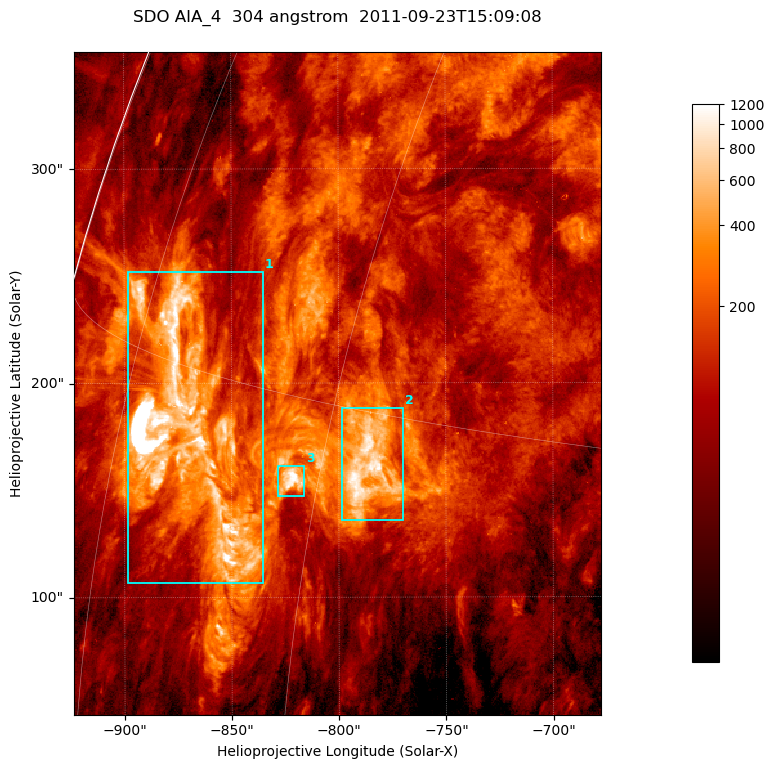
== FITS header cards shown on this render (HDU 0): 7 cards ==
TELESCOP= 'SDO     '           /
INSTRUME= 'AIA_4   '           /
WAVELNTH=                  304 /
WAVEUNIT= 'angstrom'           /
DATE-OBS= '2011-09-23T15:09:08.12' /
CTYPE1  = 'HPLN-TAN'           /
CTYPE2  = 'HPLT-TAN'           /

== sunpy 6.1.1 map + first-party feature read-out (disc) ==
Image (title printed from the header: SDO AIA_4  304 angstrom  2011-09-23T15:09:08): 410 x 515 px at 0.6 arcsec/px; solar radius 956 arcsec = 1594 px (partial field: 2.6% of the solar disc is inside the frame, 98% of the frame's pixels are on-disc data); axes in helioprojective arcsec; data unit not stated in the header (colour bar unlabelled)
Pointing: header CRPIX1/2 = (2058.21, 2041.36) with CRVAL1/2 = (0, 0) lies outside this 410 x 515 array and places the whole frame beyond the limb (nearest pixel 1.41 R_sun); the SolarSoft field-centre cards XCEN/YCEN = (-800.6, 199.8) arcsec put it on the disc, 1306 arcsec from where CRPIX/CRVAL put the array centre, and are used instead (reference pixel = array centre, CRVAL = XCEN/YCEN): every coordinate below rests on XCEN/YCEN
Orientation: roll -0.132 deg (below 1 deg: not rotated)
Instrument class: DISC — disc imager (sunpy class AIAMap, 304 A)
Bright regions (active regions / flare kernels): reference = the on-disc median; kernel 3 px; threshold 5 sigma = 348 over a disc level ~109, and >= 1.15x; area >= 211 px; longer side >= 5 px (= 3 arcsec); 3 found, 3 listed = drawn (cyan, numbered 1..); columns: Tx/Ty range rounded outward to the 2 arcsec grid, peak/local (2 s.f.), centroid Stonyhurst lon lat
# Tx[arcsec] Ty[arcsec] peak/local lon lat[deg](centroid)
1 -900..-834 106..252 90 -69 +13
2 -800..-770 136..188 11 -58 +14
3 -830..-816 146..162 12 -62 +13
Off-limb structures (1.02-1.3 R_sun): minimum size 105 px: none found